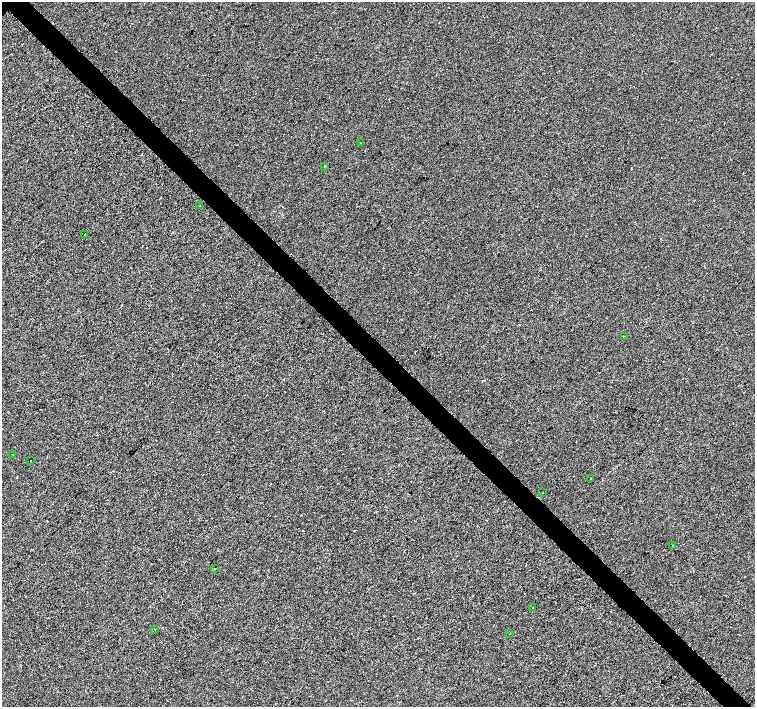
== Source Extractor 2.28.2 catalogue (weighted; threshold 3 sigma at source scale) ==
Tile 6 of 4 x 4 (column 2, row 2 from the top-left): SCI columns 1510-3015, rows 3037-4446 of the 6027 x 6009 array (HDU 1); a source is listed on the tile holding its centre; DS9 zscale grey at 2 x 2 block average (1 PNG px = mean of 2 x 2 image px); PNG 757 x 709 px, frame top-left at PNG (2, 2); each listed source drawn as its Kron ellipse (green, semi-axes under 4 px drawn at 4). Shown black and unused: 4% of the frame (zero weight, under 2 of 3 exposures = <1% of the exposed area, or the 3 px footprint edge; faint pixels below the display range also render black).
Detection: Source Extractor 2.28.2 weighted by HDU 2 'WHT'; one run over the whole footprint, this tile lists its part. Background -5.07e-04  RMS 0.0041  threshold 0.0186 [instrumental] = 3 sigma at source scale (4.5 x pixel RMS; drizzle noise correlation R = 1.50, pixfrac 1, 0.0396/0.0396 arcsec/px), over >= 5 px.
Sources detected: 16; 2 cosmic-ray / hot-pixel residue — neither listed nor drawn; the other 14 listed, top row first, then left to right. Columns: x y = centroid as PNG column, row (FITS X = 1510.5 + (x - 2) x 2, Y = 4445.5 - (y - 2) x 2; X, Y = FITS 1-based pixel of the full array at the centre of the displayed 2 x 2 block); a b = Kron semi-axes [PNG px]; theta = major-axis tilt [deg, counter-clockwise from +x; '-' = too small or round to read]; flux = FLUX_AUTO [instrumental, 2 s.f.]
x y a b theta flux
360 143 2 2 - 0.58
325 166 3 2 - 0.71
200 206 2 2 - 0.86
84 235 2 2 - 1.1
624 336 2 2 - 0.56
12 454 2 2 - 1.1
30 460 2 2 - 0.3
590 479 2 2 - 0.66
543 493 2 2 - 0.72
673 545 2 2 - 0.5
214 569 2 2 - 0.98
533 608 2 2 - 1
155 629 2 2 - 0.4
510 634 2 2 - 0.66
Diffuse or blended objects may show on this block-average render without a row.